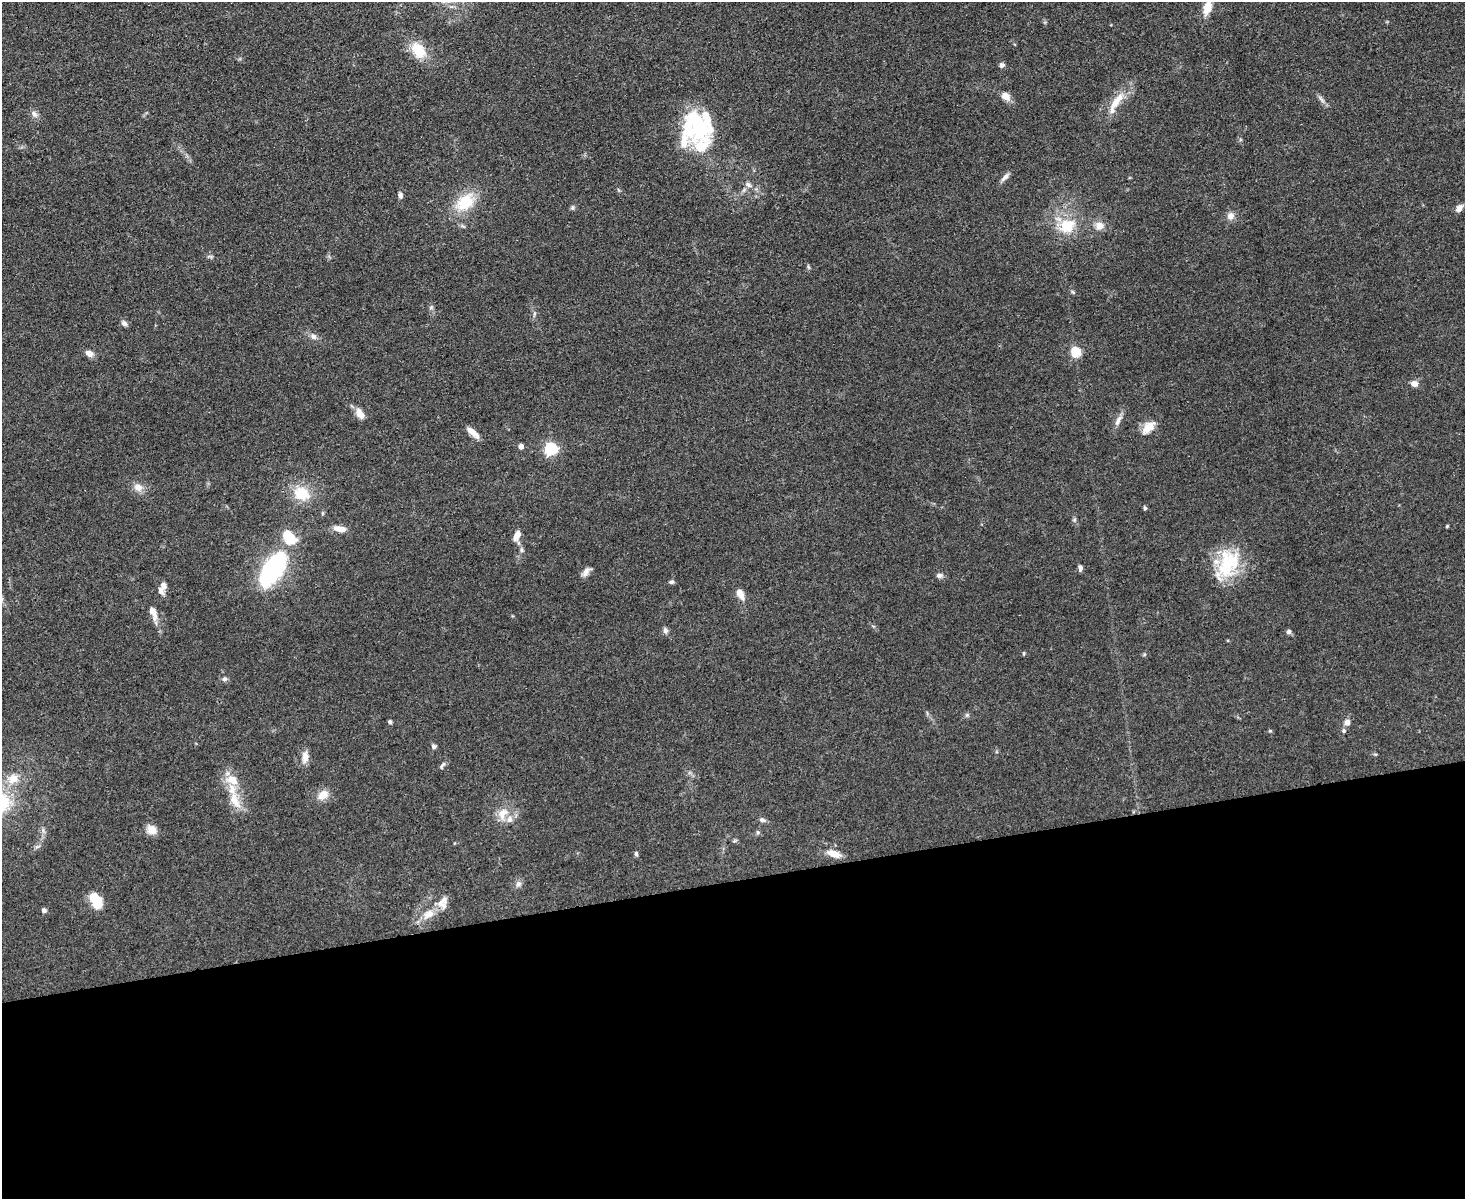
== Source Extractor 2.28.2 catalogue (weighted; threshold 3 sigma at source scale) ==
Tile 11 of 3 x 4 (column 2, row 4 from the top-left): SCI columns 1711-3173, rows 1-1197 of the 4769 x 4789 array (HDU 1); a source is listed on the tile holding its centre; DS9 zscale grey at full resolution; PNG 1467 x 1201 px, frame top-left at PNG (2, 2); no overlay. Shown black and unused: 27% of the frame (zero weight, under 3 of 4 exposures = <1% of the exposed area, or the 3 px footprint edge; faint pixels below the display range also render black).
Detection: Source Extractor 2.28.2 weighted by HDU 2 'WHT'; one run over the whole footprint, this tile lists its part. Background 0.0657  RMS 0.0059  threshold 0.0265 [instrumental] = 3 sigma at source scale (4.5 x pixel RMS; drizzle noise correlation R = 1.50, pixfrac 1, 0.05/0.05 arcsec/px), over >= 5 px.
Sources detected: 84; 9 inside a brighter listed object's ellipse — not listed separately; the other 75 listed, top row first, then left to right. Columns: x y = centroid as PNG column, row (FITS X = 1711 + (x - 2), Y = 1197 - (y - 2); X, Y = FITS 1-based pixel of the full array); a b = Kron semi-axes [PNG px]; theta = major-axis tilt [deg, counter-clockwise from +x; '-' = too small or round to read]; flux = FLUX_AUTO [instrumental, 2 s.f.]
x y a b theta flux
1207 8 17 9 72 8.1
418 51 18 13 -52 16
1002 65 6 6 - 1.7
1005 96 10 8 -40 5.4
1321 99 13 4 -53 2.1
1115 103 22 10 58 8.8
34 114 11 7 -53 2.4
697 126 42 34 -56 52
1005 177 14 5 48 2.6
748 185 10 6 -37 2.2
400 195 8 6 -79 1.7
465 202 26 18 40 21
572 208 7 5 72 1
1459 208 9 6 52 3.5
1230 216 10 9 - 3.4
1099 225 11 10 - 4.5
1067 226 21 17 29 17
1073 292 7 4 -45 0.84
431 307 6 5 - 1.1
124 323 8 6 -35 2
313 336 9 7 -44 2.2
1075 352 5 5 - 40
89 353 9 7 -25 3.8
1414 384 8 7 - 3.3
360 414 12 7 -57 5.9
1118 421 15 6 64 3.1
1149 427 20 11 45 6.9
472 432 15 6 -40 5.9
521 446 4 4 - 4.5
551 449 6 6 - 85
138 487 10 9 - 4.8
301 494 18 15 -24 16
1145 508 5 4 - 0.97
1447 526 4 3 - 0.65
340 529 15 7 -9 5.3
517 535 11 7 60 5
289 538 19 13 -52 16
522 550 7 6 - 1.4
1228 563 38 25 71 34
1080 568 8 5 -85 1.8
274 569 34 15 57 94
586 571 14 7 52 2.9
939 575 8 6 12 1.9
672 582 6 5 - 1.1
163 585 10 8 -83 2.8
740 593 9 5 -64 8.2
155 616 13 7 -89 3.7
665 630 9 6 -78 1.9
1288 631 7 6 - 1.3
1024 653 5 3 - 0.68
224 679 6 6 - 1.6
967 715 5 5 - 0.99
390 722 4 4 - 1.2
1347 722 8 7 - 2.7
1270 731 5 4 - 0.65
1344 731 6 5 - 1.1
434 746 5 5 - 1.7
305 757 15 9 88 4.5
442 765 11 4 58 1.4
13 779 13 12 - 7.5
323 795 11 9 33 7.1
235 800 25 12 -62 11
503 813 17 12 57 7.8
762 820 9 6 -9 1.6
152 830 12 11 - 5.1
758 832 5 5 - 0.94
734 841 7 4 31 0.81
37 847 7 4 19 1.1
636 854 6 5 - 1
834 854 17 8 -16 6.2
518 884 9 7 46 2.3
96 901 18 10 -64 16
442 904 18 11 -46 5.6
44 910 5 4 - 2
428 914 15 10 36 6.9
Isophote crosses this tile's border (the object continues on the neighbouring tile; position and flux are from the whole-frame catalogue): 1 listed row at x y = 1207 8